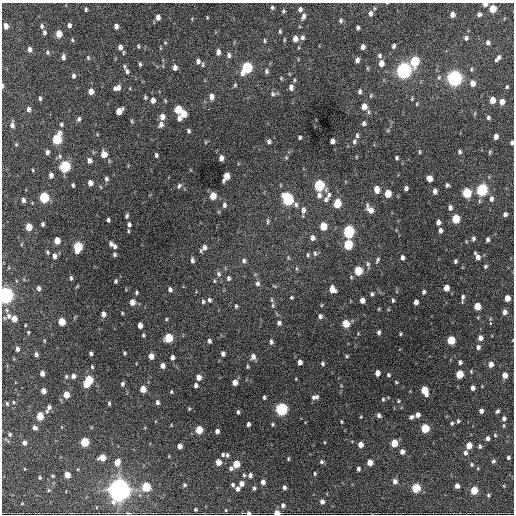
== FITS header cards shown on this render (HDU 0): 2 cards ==
NAXIS1  =                  512 / Axis length
NAXIS2  =                  512 / Axis length

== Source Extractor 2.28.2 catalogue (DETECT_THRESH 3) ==
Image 512 x 512 px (HDU 0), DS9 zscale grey, 1 PNG px = 1 image px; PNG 516 x 516 px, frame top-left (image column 1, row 512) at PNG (2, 3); no overlay
Background 1000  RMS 33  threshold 98.7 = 3 sigma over >= 5 px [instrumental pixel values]
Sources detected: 355; all 355 listed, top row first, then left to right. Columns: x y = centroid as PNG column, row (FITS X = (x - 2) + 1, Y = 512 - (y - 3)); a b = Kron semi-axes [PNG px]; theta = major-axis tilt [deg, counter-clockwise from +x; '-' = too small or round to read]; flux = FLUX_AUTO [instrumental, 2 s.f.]
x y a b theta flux
485 4 4 3 - 9.1e+03
272 8 3 3 - 3.0e+03
374 8 4 3 - 1.8e+03
86 9 4 3 - 2.9e+03
300 9 5 4 - 6.3e+03
493 9 5 5 - 4.5e+04
283 11 5 4 - 2.8e+03
370 14 6 4 89 6.7e+03
479 14 5 4 - 5.1e+03
452 15 5 4 - 1.1e+04
303 16 7 5 74 7.4e+03
158 17 6 4 -87 1.0e+04
207 17 3 2 - 1.7e+03
341 21 5 4 - 4.1e+03
69 25 5 4 - 5.8e+03
6 26 6 4 -81 1.2e+04
42 26 6 5 - 5.0e+03
116 26 5 4 - 7.8e+03
358 28 4 3 - 4.6e+03
280 31 4 3 - 2.8e+03
44 32 5 4 - 4.6e+03
59 34 5 4 - 3.1e+04
302 38 5 5 - 5.1e+03
466 38 6 5 - 5.7e+03
295 39 5 5 - 1.4e+04
72 40 5 4 - 2.6e+03
284 40 5 3 - 2.2e+03
264 41 6 3 90 2.5e+03
488 42 5 4 - 5.4e+03
165 43 5 4 - 2.2e+03
138 46 5 4 - 2.7e+03
393 46 5 4 - 4.8e+03
120 47 6 5 - 9.6e+03
363 47 5 4 - 7.7e+03
30 49 6 4 -86 7.8e+03
48 52 5 5 - 3.7e+03
218 52 6 4 87 9.6e+03
229 55 6 5 - 5.8e+03
379 55 6 6 - 4.7e+03
63 57 6 4 -89 6.3e+03
88 58 5 4 - 2.9e+03
498 58 7 3 51 6.5e+03
357 60 6 4 69 7.0e+03
198 61 6 5 - 5.9e+03
415 61 7 5 77 1.2e+05
381 63 6 5 - 1.6e+04
140 64 5 4 - 3.2e+03
203 65 7 3 90 2.7e+03
175 67 6 5 - 9.2e+03
247 67 7 6 - 1.9e+05
471 69 5 3 - 2.4e+03
404 70 7 6 - 8.1e+05
127 71 7 5 -57 6.5e+03
266 71 6 5 - 4.3e+03
73 76 6 5 - 4.8e+03
281 78 4 4 - 2.1e+03
454 78 7 6 - 7.7e+05
294 80 6 3 82 2.8e+03
472 83 6 5 - 1.5e+04
235 85 5 4 - 2.8e+03
2 86 6 3 87 3.7e+03
291 87 6 5 - 8.0e+03
507 87 4 3 - 2.5e+03
117 88 7 5 20 1.1e+04
91 91 5 4 - 1.6e+04
360 92 5 4 - 4.7e+03
273 94 7 6 - 5.2e+03
211 96 6 5 - 1.1e+04
145 97 4 4 - 2.8e+03
40 98 5 4 - 3.7e+03
412 99 5 4 - 2.3e+03
153 100 5 4 - 9.8e+03
492 100 5 4 - 2.1e+04
502 102 5 4 - 1.2e+04
364 107 6 5 - 1.8e+04
28 109 6 4 -89 6.5e+03
178 109 6 5 - 5.2e+04
208 109 3 2 - 2.3e+03
119 111 6 5 - 2.2e+04
368 112 8 4 -81 3.8e+03
183 114 6 5 - 3.5e+04
162 117 6 5 - 1.2e+04
179 118 5 4 - 6.2e+03
488 118 4 4 - 3.7e+03
79 119 6 4 75 4.3e+03
132 121 6 4 -89 2.5e+03
364 123 6 5 - 5.1e+03
61 124 5 4 - 3.2e+03
161 124 7 6 - 8.1e+03
12 125 7 5 -84 8.1e+03
188 131 4 3 - 3.6e+03
357 135 7 4 -89 4.3e+03
300 137 3 3 - 3.4e+03
496 137 5 4 - 9.9e+03
57 139 7 5 74 1.1e+05
332 141 5 4 - 9.0e+03
354 141 6 4 81 5.0e+03
206 142 5 3 - 1.9e+03
269 142 5 4 - 5.0e+03
512 143 4 3 - 4.5e+03
16 144 5 4 - 2.3e+03
47 152 5 4 - 6.0e+03
419 152 4 3 - 2.4e+03
459 152 4 4 - 4.1e+03
489 152 6 4 89 2.5e+03
104 154 6 5 - 1.8e+04
156 155 4 3 - 3.7e+03
60 156 6 5 - 4.3e+03
286 157 4 4 - 2.2e+03
221 158 5 4 - 1.1e+04
396 158 4 3 - 3.6e+03
89 160 5 4 - 7.9e+03
65 166 6 5 - 1.7e+05
33 170 4 3 - 1.9e+03
51 175 5 4 - 7.7e+03
226 176 7 5 66 3.0e+04
429 178 5 5 - 1.9e+04
106 179 6 5 - 4.9e+03
90 183 5 4 - 1.1e+04
73 185 4 3 - 3.4e+03
319 185 6 5 - 1.6e+05
447 185 4 4 - 4.0e+03
179 186 7 5 53 4.4e+03
101 187 5 3 - 1.9e+03
406 188 5 4 - 6.0e+03
171 189 2 2 - 2.1e+03
376 189 6 5 - 2.0e+04
482 190 6 5 - 2.4e+05
435 191 5 4 - 7.7e+03
388 193 5 5 - 3.8e+04
467 193 6 5 - 9.8e+04
319 195 8 6 -89 8.9e+03
328 195 8 6 75 7.0e+03
213 196 5 5 - 3.2e+04
44 197 6 5 - 1.4e+05
288 199 7 6 - 2.4e+05
491 199 7 5 82 7.5e+03
23 200 5 4 - 6.9e+03
326 200 8 6 47 6.5e+03
337 203 6 5 - 6.5e+04
224 205 6 5 - 5.4e+03
296 205 7 6 - 5.7e+03
450 208 6 5 - 6.4e+03
303 210 7 6 - 9.0e+03
370 210 9 5 -54 1.7e+04
505 214 5 4 - 6.2e+03
127 216 5 3 - 3.7e+03
456 219 6 5 - 6.8e+04
108 220 4 3 - 4.7e+03
267 222 7 3 89 3.4e+03
438 222 5 4 - 8.3e+03
43 224 4 3 - 4.5e+03
129 224 5 4 - 5.3e+03
323 226 6 5 - 4.2e+04
29 227 5 4 - 3.1e+04
440 230 5 4 - 6.2e+03
128 231 4 4 - 2.3e+03
349 231 7 5 90 2.4e+05
312 238 6 5 - 8.8e+03
473 239 5 4 - 4.5e+03
487 240 5 3 - 5.4e+03
57 241 5 4 - 2.9e+04
111 244 6 5 - 5.8e+03
348 245 6 5 - 1.0e+05
115 246 6 5 - 5.9e+03
78 247 7 5 81 1.0e+05
204 247 8 6 73 9.4e+03
48 252 5 4 - 3.1e+03
114 254 6 4 -69 3.8e+03
315 254 6 5 - 4.8e+03
308 255 6 3 83 2.8e+03
54 256 6 4 -89 8.5e+03
477 256 8 4 -61 1.2e+04
402 257 4 4 - 7.2e+03
192 260 7 4 -79 5.4e+03
377 260 6 3 60 3.7e+03
244 261 6 5 - 5.1e+03
455 261 4 3 - 3.5e+03
368 264 7 5 -77 4.4e+03
485 266 4 4 - 3.5e+03
358 271 6 5 - 7.4e+04
219 274 7 6 - 5.6e+03
71 278 5 4 - 3.8e+03
228 278 6 4 80 4.6e+03
115 281 4 3 - 3.5e+03
214 281 5 4 - 2.6e+03
257 283 7 5 87 6.0e+03
77 286 8 3 45 2.1e+03
39 288 5 4 - 5.3e+03
446 288 5 4 - 1.7e+04
170 289 5 4 - 5.5e+03
332 289 6 5 - 2.0e+04
424 292 5 4 - 4.0e+03
136 293 4 3 - 3.2e+03
372 294 5 4 - 3.6e+03
5 295 6 5 - 8.4e+05
292 297 3 3 - 2.4e+03
463 297 6 5 - 5.2e+03
507 298 5 4 - 2.1e+04
209 300 6 5 - 4.6e+03
362 300 5 4 - 1.2e+04
393 300 5 3 - 3.4e+03
132 302 5 4 - 1.8e+04
203 302 5 4 - 3.8e+03
416 302 4 4 - 8.9e+03
273 305 7 5 -71 4.1e+03
322 305 5 3 - 1.7e+03
236 306 4 4 - 3.0e+03
477 306 5 5 - 3.6e+04
379 309 5 3 - 1.8e+03
505 312 5 5 - 8.8e+03
122 313 3 3 - 2.1e+03
103 314 5 4 - 1.0e+04
9 316 9 7 -70 9.8e+03
320 316 5 4 - 5.8e+03
14 319 5 4 - 2.1e+04
166 319 4 3 - 2.2e+03
62 321 5 5 - 4.2e+04
279 323 5 5 - 5.8e+03
490 323 3 2 - 5.2e+03
346 324 5 5 - 4.7e+04
25 325 3 2 - 1.8e+03
140 325 5 4 - 1.3e+04
28 332 3 2 - 2.3e+03
379 332 5 4 - 4.8e+03
400 334 3 3 - 2.3e+03
143 335 4 3 - 2.9e+03
168 338 6 5 - 7.9e+04
480 338 5 5 - 1.0e+04
451 340 5 5 - 6.1e+04
44 341 5 3 - 1.8e+03
209 341 5 4 - 5.9e+03
271 342 6 4 -83 5.0e+03
478 347 6 5 - 5.6e+03
17 349 5 4 - 6.4e+03
91 353 4 3 - 4.6e+03
124 353 4 4 - 2.6e+03
36 354 4 4 - 5.7e+03
223 354 5 4 - 6.7e+03
151 356 5 4 - 1.7e+04
347 356 4 4 - 2.4e+03
172 357 5 4 - 7.0e+03
253 357 7 6 - 9.6e+03
300 362 5 4 - 1.1e+04
460 362 4 4 - 5.2e+03
322 364 5 4 - 3.9e+03
491 364 5 5 - 1.3e+04
163 366 5 4 - 1.0e+04
247 366 5 4 - 2.8e+03
92 367 4 3 - 2.7e+03
42 373 5 4 - 9.7e+03
377 373 5 4 - 1.3e+04
459 374 5 5 - 5.2e+04
388 375 4 4 - 3.1e+03
505 375 5 4 - 1.4e+04
66 376 6 4 -90 2.9e+03
73 376 5 4 - 7.8e+03
199 377 6 5 - 1.2e+04
296 379 4 3 - 1.5e+03
89 380 7 5 73 8.6e+04
235 382 5 5 - 1.5e+04
396 382 5 3 - 1.9e+03
86 384 4 3 - 2.1e+04
122 384 5 4 - 4.7e+03
196 385 4 4 - 5.8e+03
473 388 4 4 - 8.4e+03
143 389 5 5 - 2.4e+04
424 390 7 5 -67 4.6e+04
43 391 5 4 - 1.3e+04
171 392 4 3 - 2.4e+03
66 395 5 4 - 2.7e+04
264 397 4 3 - 3.3e+03
315 397 10 5 12 6.7e+03
383 399 5 4 - 2.7e+03
398 401 4 3 - 2.3e+03
13 402 4 2 - 1.9e+03
157 402 5 4 - 6.1e+03
7 403 5 3 - 2.8e+03
109 403 4 3 - 2.9e+03
49 407 7 5 73 7.8e+03
189 409 5 4 - 2.3e+03
281 409 6 5 - 3.4e+05
481 411 4 4 - 7.7e+03
497 411 5 4 - 4.1e+03
238 412 4 3 - 3.5e+03
379 415 5 4 - 6.0e+03
418 415 4 4 - 9.8e+03
40 416 5 5 - 4.6e+04
361 417 4 3 - 1.7e+03
411 417 5 4 - 4.8e+03
504 418 5 5 - 5.2e+03
458 421 4 4 - 3.3e+03
341 422 4 3 - 2.2e+03
452 423 4 4 - 3.1e+03
248 424 4 3 - 5.7e+03
272 424 4 3 - 2.6e+03
504 426 5 3 - 2.2e+03
35 427 5 4 - 6.5e+03
425 428 5 5 - 7.0e+04
199 430 5 5 - 5.0e+04
217 431 4 4 - 7.6e+03
10 434 5 4 - 3.3e+03
495 435 5 4 - 2.3e+03
487 438 5 4 - 7.1e+03
85 442 5 5 - 8.2e+04
24 443 5 4 - 7.8e+03
394 443 5 5 - 4.5e+04
360 444 5 4 - 1.8e+04
469 445 5 4 - 2.8e+04
180 446 4 4 - 1.1e+04
480 446 5 4 - 4.0e+03
402 452 4 4 - 1.0e+04
465 453 6 5 - 6.1e+03
223 454 4 4 - 3.4e+03
227 455 6 5 - 3.7e+03
102 458 5 5 - 2.8e+04
508 458 4 4 - 3.8e+03
288 459 5 3 - 2.3e+03
493 461 5 4 - 4.1e+03
117 462 7 5 69 1.9e+04
218 462 5 4 - 2.2e+04
321 462 5 5 - 4.3e+03
370 462 5 5 - 2.0e+04
236 464 5 5 - 3.9e+04
472 464 4 4 - 3.1e+03
231 468 5 5 - 5.3e+03
358 469 4 3 - 5.2e+03
315 473 4 3 - 2.5e+03
67 475 5 4 - 2.3e+04
244 475 5 4 - 2.9e+03
250 475 4 4 - 6.1e+03
53 476 4 4 - 2.3e+03
40 477 5 3 - 2.7e+03
395 481 5 5 - 9.0e+03
263 482 5 4 - 9.7e+03
241 483 5 5 - 1.2e+04
184 485 4 4 - 3.2e+03
233 485 4 4 - 4.5e+03
457 486 4 4 - 1.1e+04
146 487 5 5 - 8.6e+04
284 487 4 4 - 5.5e+03
254 488 5 4 - 3.8e+03
416 488 5 5 - 9.3e+04
237 489 5 4 - 6.9e+03
49 490 5 5 - 2.7e+03
119 490 9 8 - 1.8e+06
474 490 5 5 - 4.8e+04
488 495 4 3 - 3.0e+03
322 502 5 4 - 8.2e+03
22 503 5 3 - 1.8e+03
283 505 6 6 - 5.9e+03
195 509 3 3 - 2.5e+03
226 510 4 2 - 1.9e+03
248 513 5 4 - 5.5e+03
277 513 5 4 - 1.9e+04
At the frame edge (FLAGS 8, measured only in part): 8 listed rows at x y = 485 4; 370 14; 2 86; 512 143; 5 295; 119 490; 248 513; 277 513